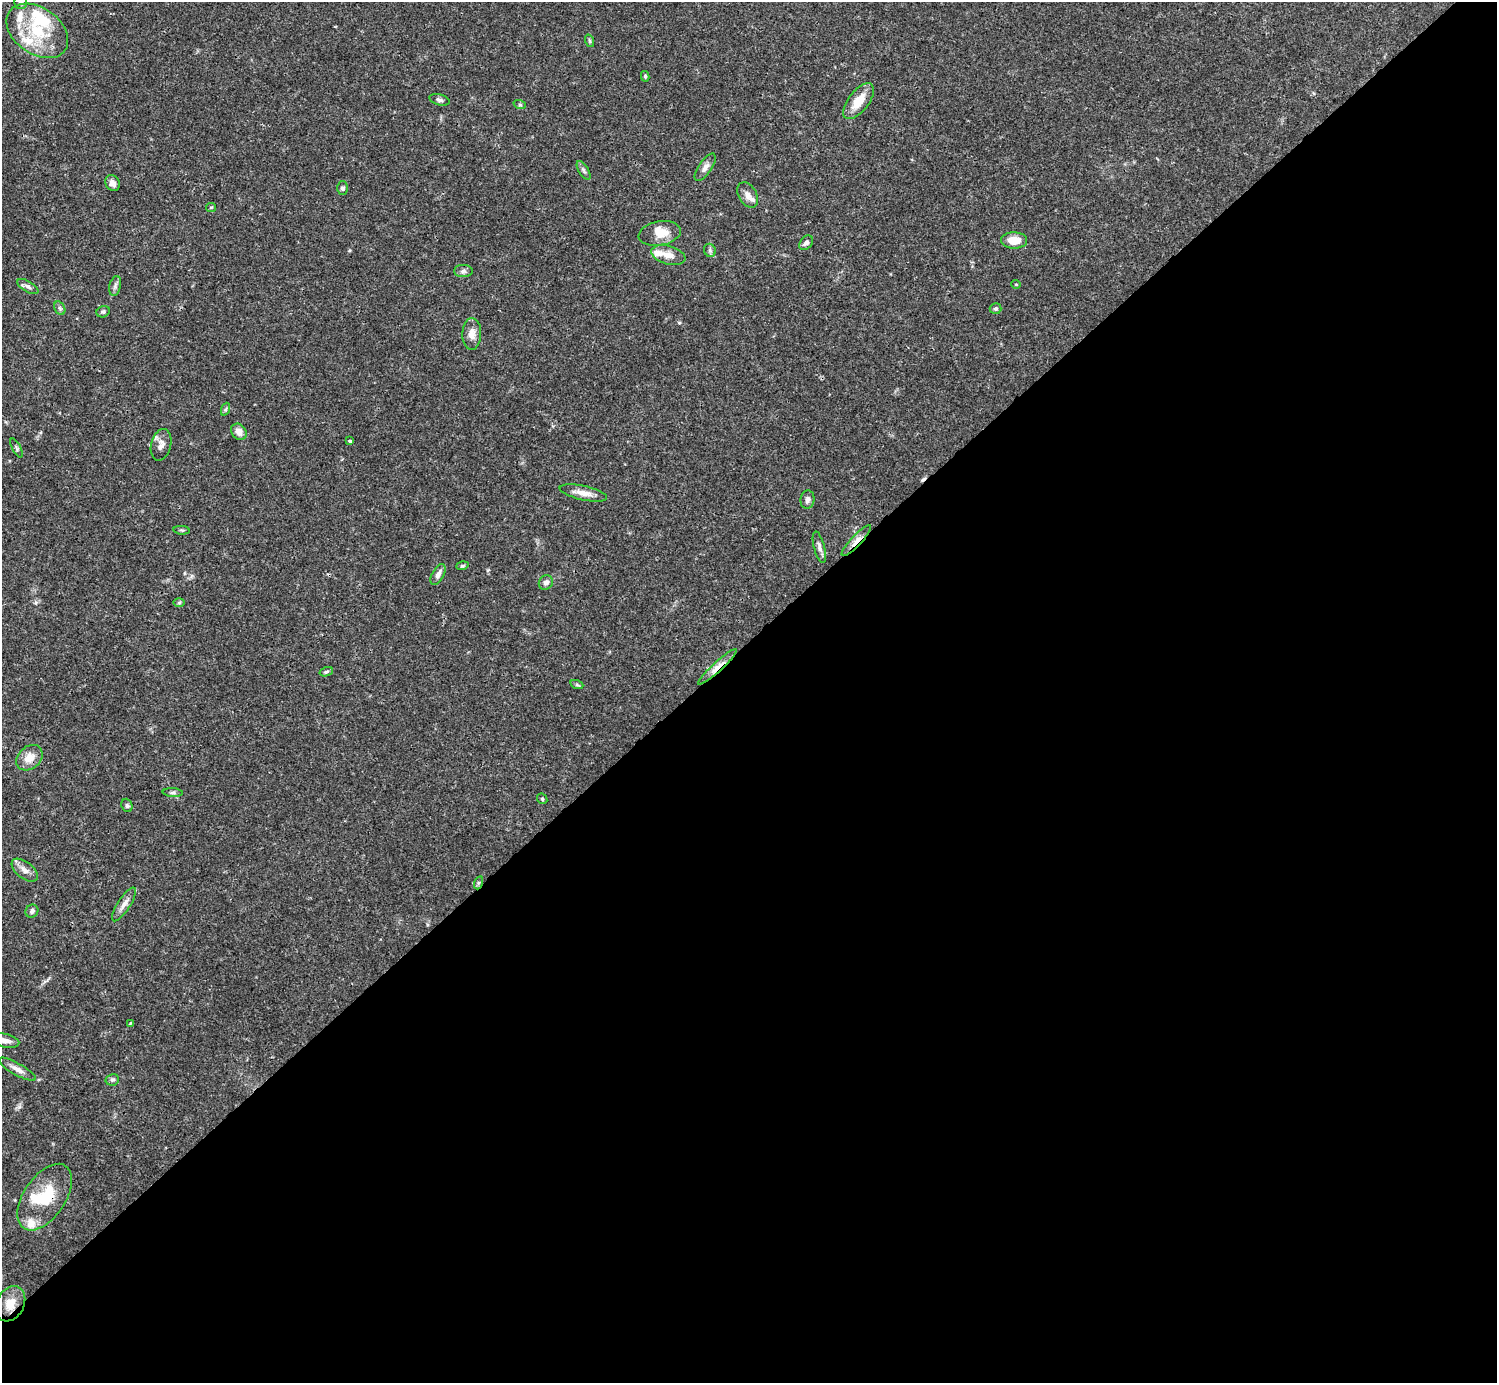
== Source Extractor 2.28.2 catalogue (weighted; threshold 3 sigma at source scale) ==
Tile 12 of 4 x 4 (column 4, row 3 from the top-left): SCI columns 4485-5979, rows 1540-2920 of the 5982 x 5981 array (HDU 1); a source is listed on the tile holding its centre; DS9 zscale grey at full resolution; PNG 1499 x 1385 px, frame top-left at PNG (2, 2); each listed source drawn as its Kron ellipse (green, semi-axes under 4 px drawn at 4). Shown black and unused: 54% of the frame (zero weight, under 3 of 4 exposures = <1% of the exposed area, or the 3 px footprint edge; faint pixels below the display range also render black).
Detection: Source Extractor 2.28.2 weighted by HDU 2 'WHT'; one run over the whole footprint, this tile lists its part. Background 0.0408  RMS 0.0027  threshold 0.012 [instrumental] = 3 sigma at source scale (4.5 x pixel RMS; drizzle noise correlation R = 1.50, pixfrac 1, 0.05/0.05 arcsec/px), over >= 5 px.
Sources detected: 68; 1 inside a brighter object's white glare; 2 cosmic-ray / hot-pixel residue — neither listed nor drawn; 8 inside a brighter listed object's ellipse — not listed separately; the other 57 listed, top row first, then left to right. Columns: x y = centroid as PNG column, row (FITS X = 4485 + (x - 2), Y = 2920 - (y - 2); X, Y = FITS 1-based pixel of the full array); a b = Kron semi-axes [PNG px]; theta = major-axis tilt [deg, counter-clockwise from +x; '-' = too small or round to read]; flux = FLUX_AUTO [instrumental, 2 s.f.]
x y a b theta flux
21 2 7 6 - 0.65
37 31 34 23 -35 14
590 41 6 4 -71 0.35
645 76 5 4 - 0.46
439 100 10 5 -15 0.82
859 101 21 10 52 5.1
520 105 6 4 -18 0.37
705 167 16 6 56 1.4
584 170 10 5 -59 0.69
113 183 8 7 - 1.3
342 188 6 5 - 0.57
748 195 14 9 -60 1.7
211 207 5 4 - 0.33
660 233 21 12 10 3.8
1014 240 13 8 -1 4
806 243 8 5 50 0.89
710 250 6 6 - 0.61
668 255 17 9 -15 2.5
463 271 9 6 1 0.8
1016 284 4 4 - 0.29
115 286 10 5 77 0.81
28 287 12 5 -29 0.91
60 308 7 5 -59 0.59
996 309 6 5 - 0.52
103 312 7 5 24 0.53
472 334 16 9 89 2.3
226 409 7 4 70 0.4
239 432 9 7 -49 2.1
350 441 3 3 - 0.59
161 445 16 10 75 1.9
16 448 10 4 -63 0.47
583 493 24 7 -12 2.7
808 500 9 7 83 0.97
182 530 8 3 -5 0.37
856 541 21 5 47 2.1
819 547 16 5 -75 1.1
462 566 6 4 17 0.37
438 574 11 6 60 1.4
546 583 8 6 50 1.1
179 602 6 4 1 0.34
717 667 26 5 42 3
326 672 7 4 18 0.46
577 685 6 4 -19 0.42
29 758 14 11 42 3.4
173 793 10 4 -4 0.59
542 799 6 4 -46 0.32
127 805 7 5 -69 0.49
25 870 15 8 -38 1.9
478 883 7 4 71 0.41
124 904 19 6 57 1.8
32 911 7 6 - 0.85
130 1023 4 3 - 0.31
4 1040 15 6 -14 1.9
17 1069 21 6 -29 1.8
112 1080 6 6 - 0.55
45 1197 37 21 56 12
10 1304 18 14 62 4.3
Overlapping masked pixels (flux is a lower limit): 5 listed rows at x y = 856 541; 717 667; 478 883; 45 1197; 10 1304
Isophote crosses this tile's border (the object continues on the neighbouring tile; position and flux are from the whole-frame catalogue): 2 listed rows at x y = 21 2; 4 1040